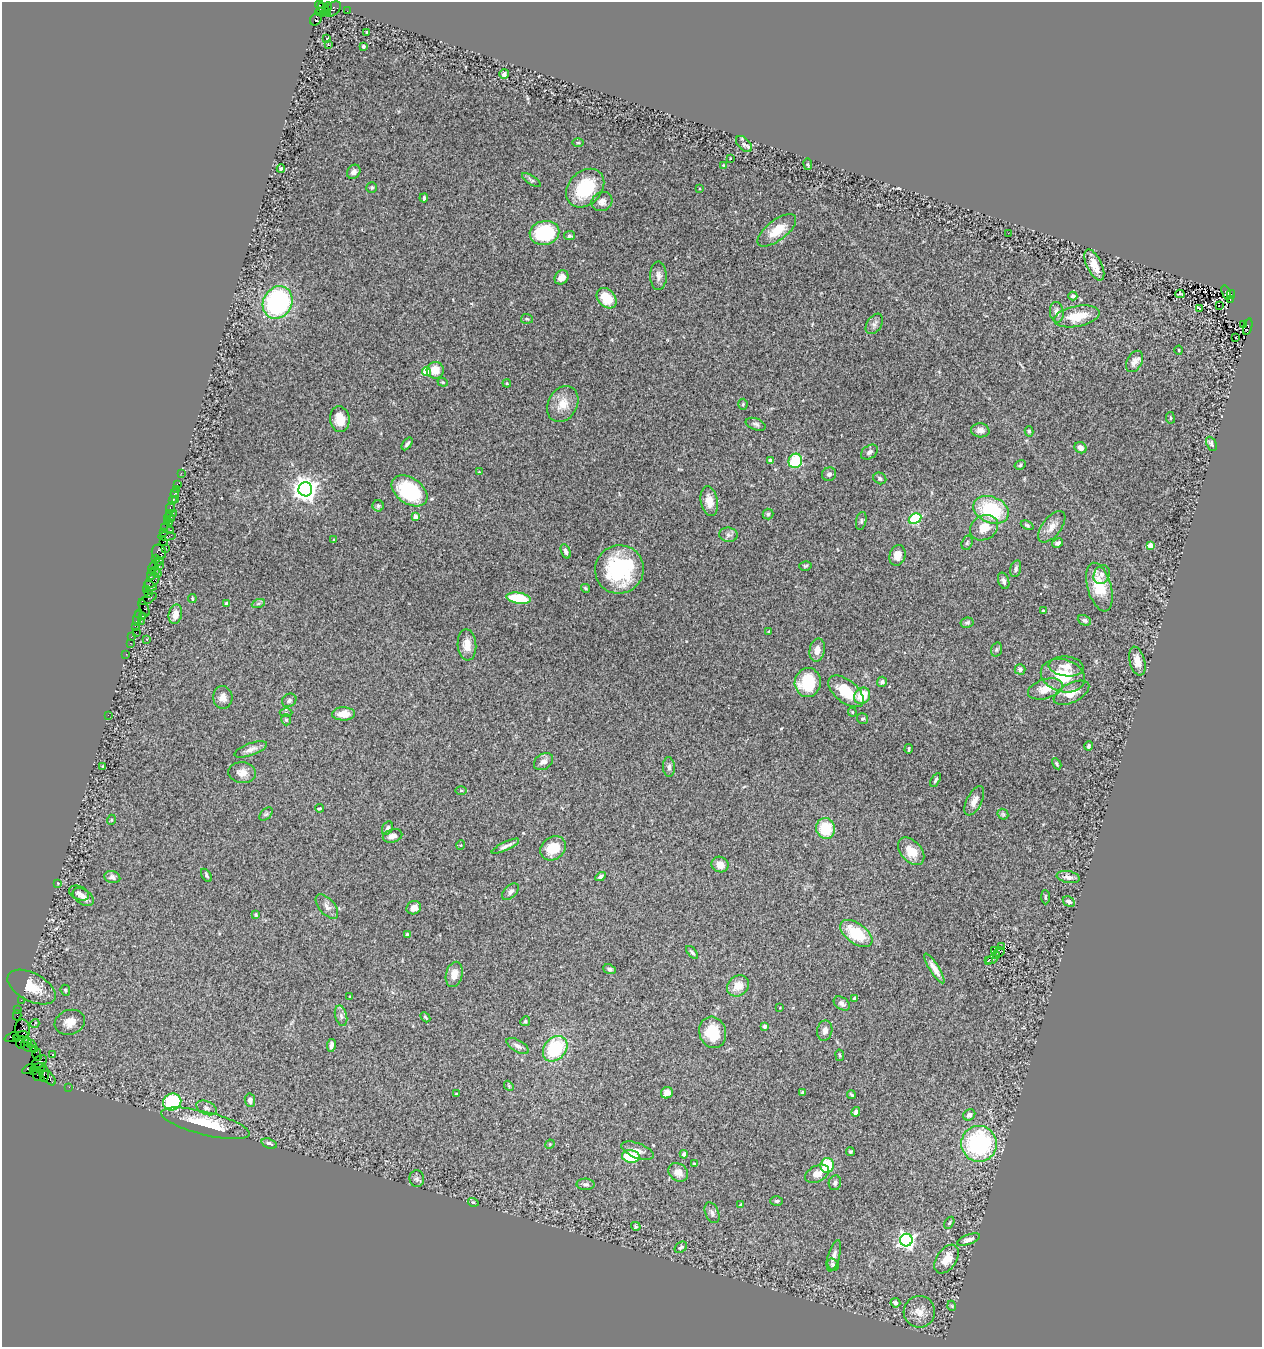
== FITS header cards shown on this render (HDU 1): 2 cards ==
NAXIS1  =                 1260
NAXIS2  =                 1345

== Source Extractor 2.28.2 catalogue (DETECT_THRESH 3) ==
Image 1260 x 1345 px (HDU 1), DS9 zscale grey, 1 PNG px = 1 image px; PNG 1264 x 1349 px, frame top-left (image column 1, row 1345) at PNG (2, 2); each listed source drawn as its Kron ellipse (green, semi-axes under 4 px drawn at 4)
Background 1.79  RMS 0.053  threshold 0.16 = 3 sigma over >= 5 px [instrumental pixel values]
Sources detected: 299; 1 with non-positive FLUX_AUTO (blend fragments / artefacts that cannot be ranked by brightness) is neither listed nor drawn; the other 298 listed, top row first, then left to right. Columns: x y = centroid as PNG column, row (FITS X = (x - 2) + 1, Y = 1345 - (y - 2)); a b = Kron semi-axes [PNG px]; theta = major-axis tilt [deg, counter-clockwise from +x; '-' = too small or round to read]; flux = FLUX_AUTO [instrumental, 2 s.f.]
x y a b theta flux
319 5 4 3 - 130
328 6 4 4 - 380
324 9 6 4 -44 1000
332 9 9 6 37 530
347 11 2 2 - 29
321 12 5 3 - 590
326 12 4 3 - 550
316 19 7 5 52 340
367 32 3 3 - 5.2
327 39 3 2 - 4.6
328 45 3 2 - 12
363 46 3 3 - 6
504 74 5 5 - 11
578 143 5 3 - 3.6
744 144 10 6 -45 11
730 158 2 2 - 2.3
808 164 5 3 - 3.7
724 166 4 4 - 4.5
281 169 4 3 - 5.1
354 172 7 6 - 14
531 180 11 4 -33 7.4
372 188 5 5 - 5.3
585 188 22 16 46 190
700 189 3 2 - 2.6
424 198 4 3 - 5.3
602 202 11 9 27 22
777 230 23 10 37 79
544 233 15 12 12 260
1008 233 2 2 - 10
569 236 5 4 - 6.3
1094 265 17 7 -64 52
658 276 14 8 -89 21
562 277 7 6 - 29
1226 293 8 3 -71 580
1180 294 4 2 - 1.4
1231 294 4 3 - 460
1073 296 4 4 - 12
607 298 11 8 -48 87
1230 299 4 2 - 130
278 302 17 14 61 540
1219 305 2 2 - 3.4
1199 309 3 3 - 65
1057 312 10 7 -82 22
1077 316 23 10 11 96
527 319 6 5 - 5.3
874 324 11 7 56 13
1243 325 3 3 - 200
1248 327 8 4 74 1500
1236 337 3 2 - 6.3
1179 350 4 3 - 3
1135 361 11 7 60 22
435 370 8 8 - 44
426 371 4 4 - 110
443 382 5 4 - 4.2
507 383 4 4 - 3
563 404 19 14 60 59
743 404 5 4 - 5.3
1170 418 6 3 -82 3.9
340 419 13 9 -82 55
756 424 10 5 -21 10
980 430 9 7 -5 21
1029 431 5 4 - 5.8
407 444 7 3 53 7.9
1211 444 7 5 -64 8.9
1081 448 6 5 - 21
869 452 9 6 35 11
770 460 4 4 - 24
795 461 7 6 - 140
1020 465 5 4 - 6.6
479 472 4 3 - 2.8
181 473 2 2 - 22
829 474 7 6 - 12
880 478 7 5 -30 7.7
177 484 2 2 - 26
176 489 2 2 - 26
305 489 7 7 - 3400
410 491 20 13 -35 270
175 494 4 3 - 200
175 499 2 2 - 33
172 501 2 2 - 27
709 501 15 8 -79 38
378 506 6 5 - 6.8
170 508 5 3 - 370
991 510 18 13 -23 230
169 513 2 2 - 100
173 513 2 2 - 820
768 514 5 5 - 5.9
169 517 5 3 - 220
416 517 4 4 - 41
915 519 7 5 26 340
167 520 2 2 - 130
861 521 9 5 78 7.7
169 523 3 2 - 130
1027 525 7 4 -24 5.9
1052 527 18 9 52 32
164 528 3 2 - 130
984 528 15 12 32 62
171 530 3 2 - 320
163 533 3 2 - 140
728 535 9 7 -8 14
167 536 9 3 3 530
334 540 3 3 - 3.9
163 542 2 2 - 90
967 543 7 5 73 6.8
1058 543 6 4 29 9.6
1150 545 4 4 - 39
166 548 2 2 - 20
566 551 7 4 -70 11
159 552 8 7 - 720
897 555 10 8 75 35
155 558 4 2 - 99
159 561 5 3 - 240
159 566 4 3 - 510
805 566 6 4 15 5.4
153 567 7 2 66 430
619 569 24 24 - 330
1016 569 9 5 76 9.9
156 570 4 3 - 100
158 573 2 2 - 67
151 574 6 4 71 340
1102 575 9 7 61 14
152 581 9 5 43 670
1004 581 8 5 -71 12
150 586 7 4 -25 530
1099 587 25 12 -74 94
585 588 4 3 - 5.4
147 590 4 3 - 180
149 594 3 2 - 92
192 598 4 3 - 3.6
518 598 12 5 -9 160
148 599 9 3 30 330
227 603 4 3 - 22
258 604 7 4 19 6.9
144 608 9 3 -65 260
1043 611 3 3 - 3.9
175 614 10 6 78 32
138 615 3 3 - 160
143 616 3 2 - 100
137 618 8 3 75 390
1084 620 7 5 -23 9.1
141 621 2 2 - 41
967 623 7 5 9 6.9
135 626 3 2 - 110
769 631 4 3 - 2.8
136 632 2 2 - 160
131 637 2 2 - 35
147 639 4 3 - 2.9
130 643 2 2 - 68
467 645 15 9 -86 38
817 650 12 7 81 27
996 650 7 5 72 6.2
126 654 2 2 - 39
1137 661 15 7 -76 41
1066 666 17 10 -6 35
1020 669 5 5 - 11
1063 676 22 16 -17 120
882 682 5 5 - 9.3
808 683 14 13 - 180
1045 689 18 9 17 56
846 691 21 11 -40 100
1071 693 19 9 26 50
862 696 9 7 51 77
223 697 11 9 -86 24
289 700 7 6 - 10
852 712 4 4 - 3.7
286 713 6 4 -1 4.7
343 714 11 6 1 45
108 715 2 2 - 48
863 718 5 5 - 6.2
286 720 5 4 - 5.7
1089 746 5 4 - 7.3
251 749 17 6 20 21
909 749 5 3 - 4.7
543 762 10 7 34 18
1057 764 6 4 -61 5.3
103 766 3 2 - 2.7
669 767 10 6 -88 12
242 773 14 10 -6 30
936 780 7 4 59 8.3
461 790 5 3 - 4
974 801 16 7 63 28
319 808 4 3 - 4.4
266 814 8 5 44 7.5
1003 814 6 4 -45 5.1
111 820 5 3 - 3.3
387 828 7 5 61 10
826 828 10 9 - 120
392 836 10 6 16 20
461 845 5 3 - 2.7
505 846 15 4 25 14
553 848 14 11 37 81
911 851 16 10 -48 57
720 865 8 7 - 28
206 875 7 4 -57 6.4
112 877 8 6 -15 14
600 877 5 4 - 13
1068 877 12 5 -9 15
57 883 3 3 - 5.4
510 892 10 6 44 13
79 893 10 6 -24 13
83 897 12 7 -36 23
1045 897 7 3 -89 5.1
1069 902 6 4 -30 13
327 907 15 7 -49 20
414 908 7 6 - 21
256 915 4 3 - 4.3
856 933 18 10 -35 130
407 934 4 3 - 8.9
1001 947 3 2 - 2.5
995 950 2 2 - 3.1
692 952 7 3 -48 6.7
999 952 5 2 - 4.1
997 955 3 2 - 0.0072
992 959 6 2 20 5.3
988 961 3 2 - 3.3
934 968 17 4 -58 28
610 969 6 4 -22 8.7
454 974 13 8 75 33
738 986 12 9 42 49
32 987 26 14 -28 93
65 990 5 4 - 5.3
350 997 3 3 - 3.9
855 998 4 3 - 5.6
21 1000 2 2 - 42
842 1004 9 6 -34 13
780 1007 3 2 - 2.1
18 1010 3 2 - 28
17 1015 5 2 - 140
341 1016 10 6 -75 13
425 1017 6 3 -48 4.7
525 1021 5 4 - 4.9
70 1022 15 12 19 42
35 1024 5 2 - 4.6
764 1026 4 3 - 8.8
23 1030 10 7 -84 940
825 1031 10 7 80 15
713 1032 16 13 -73 100
21 1036 7 4 12 2500
12 1037 8 3 24 350
17 1039 3 3 - 530
27 1041 5 3 - 1600
21 1042 6 4 78 71
33 1046 7 3 -61 270
331 1046 7 4 80 13
518 1046 12 6 -29 17
28 1047 8 3 -25 260
555 1049 14 10 48 220
37 1054 7 3 -67 110
53 1055 3 2 - 2.9
840 1055 6 3 -81 4
40 1062 8 5 33 650
38 1068 7 3 18 2400
29 1069 7 3 29 350
34 1071 4 3 - 490
44 1073 9 4 -84 1800
38 1074 7 4 -78 150
49 1078 8 5 -51 410
509 1086 5 4 - 4.1
69 1087 2 2 - 33
803 1092 4 3 - 7.1
667 1093 6 5 - 24
456 1094 3 2 - 2.7
851 1095 4 3 - 5.3
250 1100 7 5 -82 16
172 1102 9 8 - 260
206 1108 11 6 -24 14
856 1112 5 3 - 11
969 1115 6 5 - 14
205 1123 45 11 -14 150
269 1143 8 5 -20 9.5
550 1144 5 4 - 3.4
979 1144 18 17 - 460
637 1151 17 7 -20 23
850 1151 4 4 - 5.3
684 1154 4 4 - 9.8
631 1156 9 6 -7 130
695 1164 4 2 - 4.5
827 1165 7 6 - 150
678 1172 10 8 -36 27
817 1174 13 8 27 29
417 1179 8 7 - 11
835 1183 7 6 - 11
585 1184 9 5 -1 9.4
777 1201 6 4 2 7
473 1202 5 3 - 3.6
740 1205 4 3 - 3
712 1213 11 6 -67 14
949 1223 6 4 60 5.4
636 1226 5 3 - 3.7
906 1240 6 6 - 1200
968 1240 12 5 20 18
681 1247 7 5 42 6.7
834 1256 16 6 74 19
947 1259 16 10 55 60
833 1265 6 5 - 11
895 1303 5 4 - 12
952 1306 5 3 - 3.1
919 1312 16 15 - 47
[1 non-positive-flux detection neither listed nor drawn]